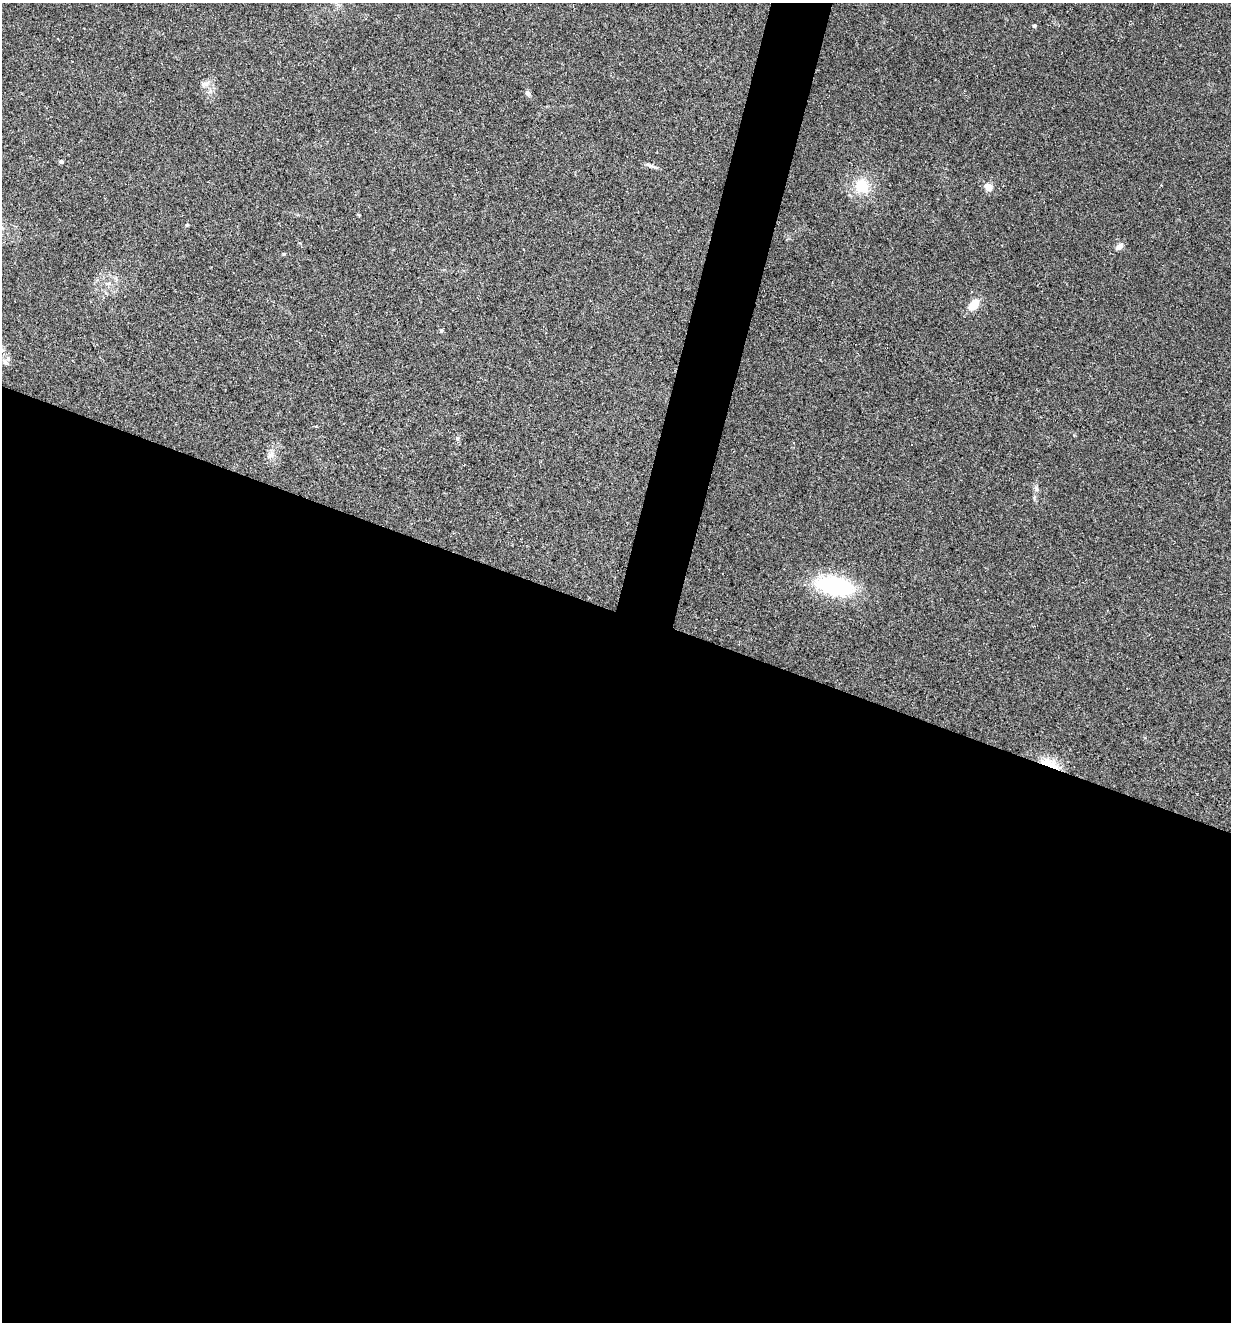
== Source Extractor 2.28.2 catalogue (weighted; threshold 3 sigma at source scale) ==
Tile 14 of 4 x 4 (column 2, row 4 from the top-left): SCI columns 1484-2712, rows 1-1320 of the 5297 x 5282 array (HDU 1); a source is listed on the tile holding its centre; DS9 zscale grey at full resolution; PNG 1233 x 1324 px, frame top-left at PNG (2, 3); no overlay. Shown black and unused: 56% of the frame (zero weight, under 3 of 5 exposures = <1% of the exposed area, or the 3 px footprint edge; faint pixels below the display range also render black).
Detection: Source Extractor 2.28.2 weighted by HDU 2 'WHT'; one run over the whole footprint, this tile lists its part. Background 0.107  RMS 0.0066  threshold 0.0299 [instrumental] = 3 sigma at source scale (4.5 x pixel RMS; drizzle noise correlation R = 1.50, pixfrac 1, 0.05/0.05 arcsec/px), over >= 5 px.
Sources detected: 17; all 17 listed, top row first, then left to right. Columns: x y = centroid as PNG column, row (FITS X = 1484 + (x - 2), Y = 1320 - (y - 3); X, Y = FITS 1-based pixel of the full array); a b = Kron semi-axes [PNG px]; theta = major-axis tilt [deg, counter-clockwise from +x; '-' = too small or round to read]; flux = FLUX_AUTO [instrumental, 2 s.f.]
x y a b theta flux
1034 26 4 4 - 1.6
205 84 15 6 24 3.2
527 93 7 6 - 2
61 162 4 4 - 1.6
652 166 13 4 -26 1.9
862 186 13 12 - 19
988 187 5 4 - 19
187 225 5 4 - 0.76
1119 246 12 7 42 2.8
284 254 4 4 - 0.72
108 284 7 4 19 1.2
974 304 13 9 46 9.1
441 331 6 4 76 1
270 456 11 7 22 2.8
1036 489 8 4 -82 1.6
835 586 35 17 -11 72
1049 763 25 10 -19 14
Overlapping masked pixels (flux is a lower limit): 1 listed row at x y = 1049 763
Unlisted compact peaks at least as high as the median listed source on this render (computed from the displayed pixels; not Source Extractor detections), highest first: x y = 457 438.